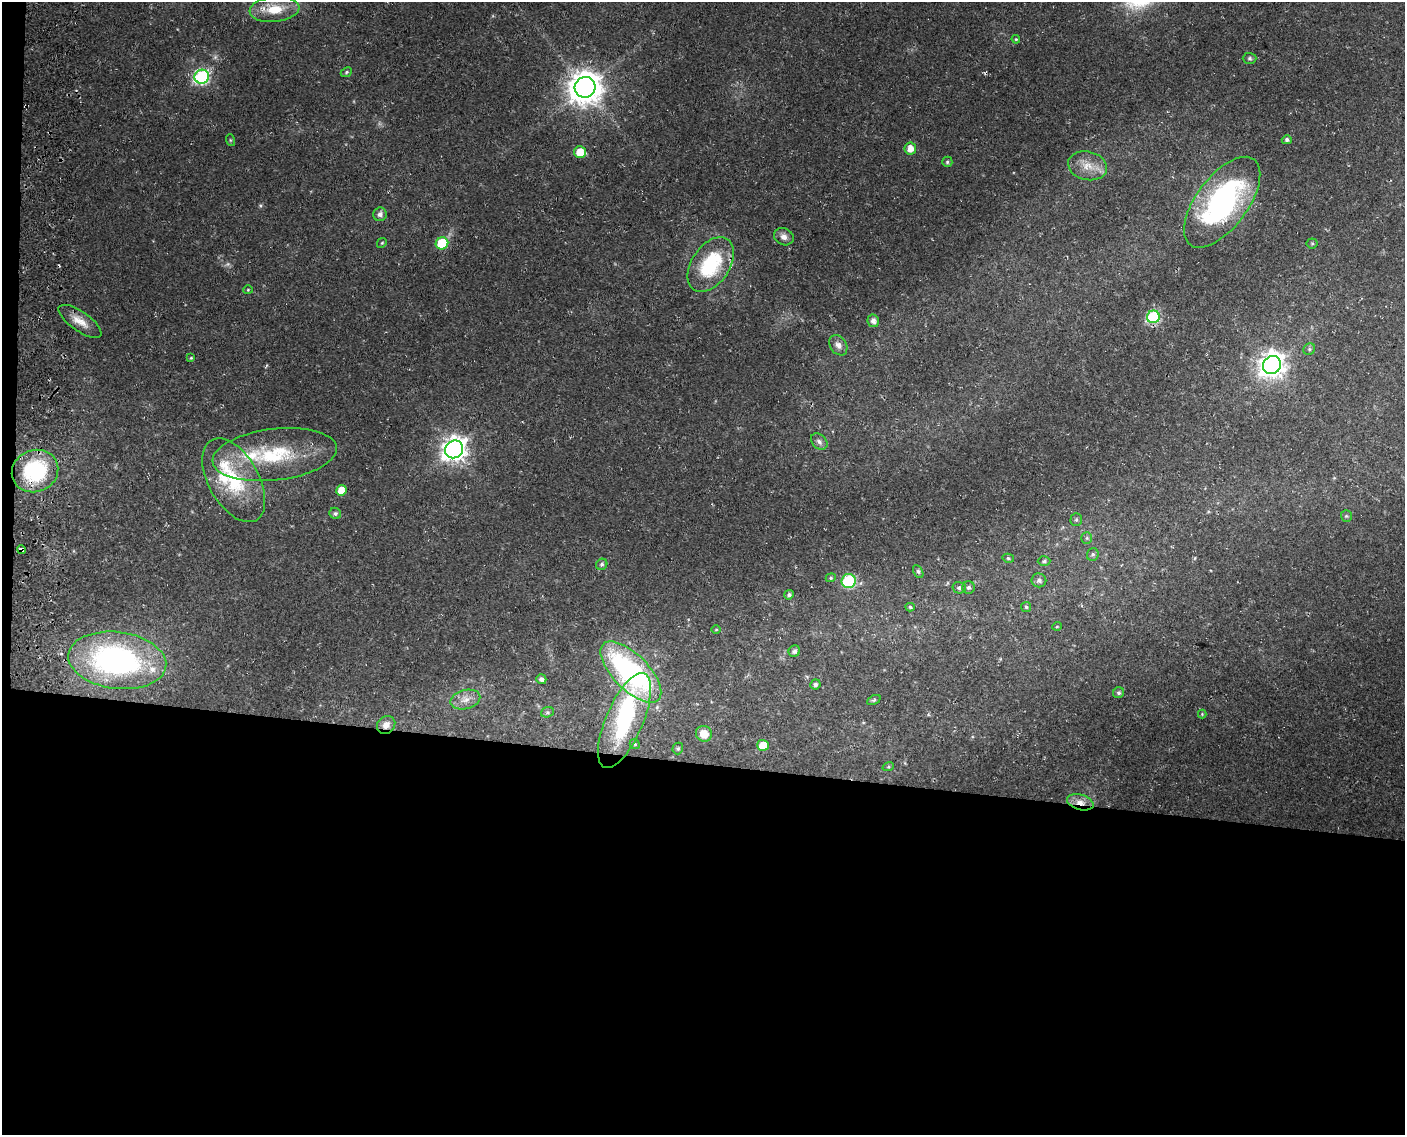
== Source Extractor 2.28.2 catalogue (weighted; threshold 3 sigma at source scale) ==
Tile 10 of 3 x 4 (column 1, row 4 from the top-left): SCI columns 344-1746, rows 9-1141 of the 4897 x 4553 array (HDU 1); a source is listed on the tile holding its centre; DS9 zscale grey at full resolution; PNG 1407 x 1137 px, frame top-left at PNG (2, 2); each listed source drawn as its Kron ellipse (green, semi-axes under 4 px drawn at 4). Shown black and unused: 33% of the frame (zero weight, under 3 of 4 exposures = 5% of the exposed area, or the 3 px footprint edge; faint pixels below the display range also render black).
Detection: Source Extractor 2.28.2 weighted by HDU 2 'WHT'; one run over the whole footprint, this tile lists its part. Background 0.0198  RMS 0.0035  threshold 0.0157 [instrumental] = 3 sigma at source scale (4.5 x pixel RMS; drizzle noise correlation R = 1.50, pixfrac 1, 0.0396/0.0396 arcsec/px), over >= 5 px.
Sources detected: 77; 1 too faint to see at this stretch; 1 inside a brighter object's white glare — neither listed nor drawn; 4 inside a brighter listed object's ellipse — not listed separately; the other 71 listed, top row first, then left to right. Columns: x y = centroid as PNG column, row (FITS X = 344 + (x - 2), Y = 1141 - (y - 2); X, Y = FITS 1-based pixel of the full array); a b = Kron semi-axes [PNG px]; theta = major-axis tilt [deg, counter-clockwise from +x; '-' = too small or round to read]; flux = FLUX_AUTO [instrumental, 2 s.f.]
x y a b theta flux
274 9 25 12 6 8.7
1016 39 4 4 - 0.35
1250 58 7 5 -1 0.74
346 72 6 4 24 0.5
202 77 7 7 - 64
585 87 10 10 - 630
230 140 6 4 -71 0.36
1287 140 5 4 - 0.95
910 148 6 5 - 3.2
580 152 6 5 - 6
947 162 5 5 - 0.6
1087 166 20 14 -13 5.5
1222 202 53 25 53 75
380 214 7 7 - 1.4
784 237 10 8 -27 1.9
382 243 5 4 - 0.42
442 243 6 6 - 17
1312 243 5 5 - 0.47
711 265 30 19 56 24
248 290 4 4 - 0.31
1153 317 6 6 - 41
80 321 25 9 -35 4.4
873 321 6 5 - 1.5
838 345 11 8 -56 2
1309 349 6 5 - 0.65
191 358 4 3 - 0.34
1272 365 9 8 - 320
819 442 9 7 -44 1.3
454 449 9 8 - 290
275 455 62 25 7 27
35 471 23 21 23 28
234 480 46 25 -61 24
341 490 5 5 - 4.1
335 513 6 5 - 0.74
1346 516 5 5 - 0.53
1076 520 6 5 - 0.57
1087 538 5 5 - 0.55
22 550 5 3 - 0.84
1093 554 6 6 - 0.68
1008 558 5 4 - 0.55
1044 561 6 4 2 0.64
602 564 6 5 - 0.8
918 571 7 4 -62 0.64
831 578 5 4 - 0.5
1039 580 7 7 - 1.2
849 581 7 7 - 22
968 587 6 6 - 0.8
959 588 7 6 - 0.96
789 595 5 4 - 1
910 607 5 4 - 0.49
1026 607 5 5 - 0.52
1057 626 5 3 - 0.27
716 630 5 3 - 0.32
794 651 6 5 - 1
117 660 49 28 -7 95
631 672 39 17 -45 74
541 679 5 5 - 1
815 684 5 5 - 0.81
1119 693 6 5 - 0.87
465 700 15 9 15 3.1
874 700 7 4 26 0.56
547 712 6 5 - 0.59
1202 714 4 4 - 0.32
624 721 51 18 67 34
386 725 10 8 44 2.8
704 734 8 7 - 4.9
635 744 5 4 - 0.46
763 745 6 5 - 6.3
678 748 6 5 - 0.59
888 767 6 4 18 0.44
1080 802 13 7 -16 3.5
Overlapping masked pixels (flux is a lower limit): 5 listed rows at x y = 35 471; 22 550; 117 660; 386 725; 1080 802